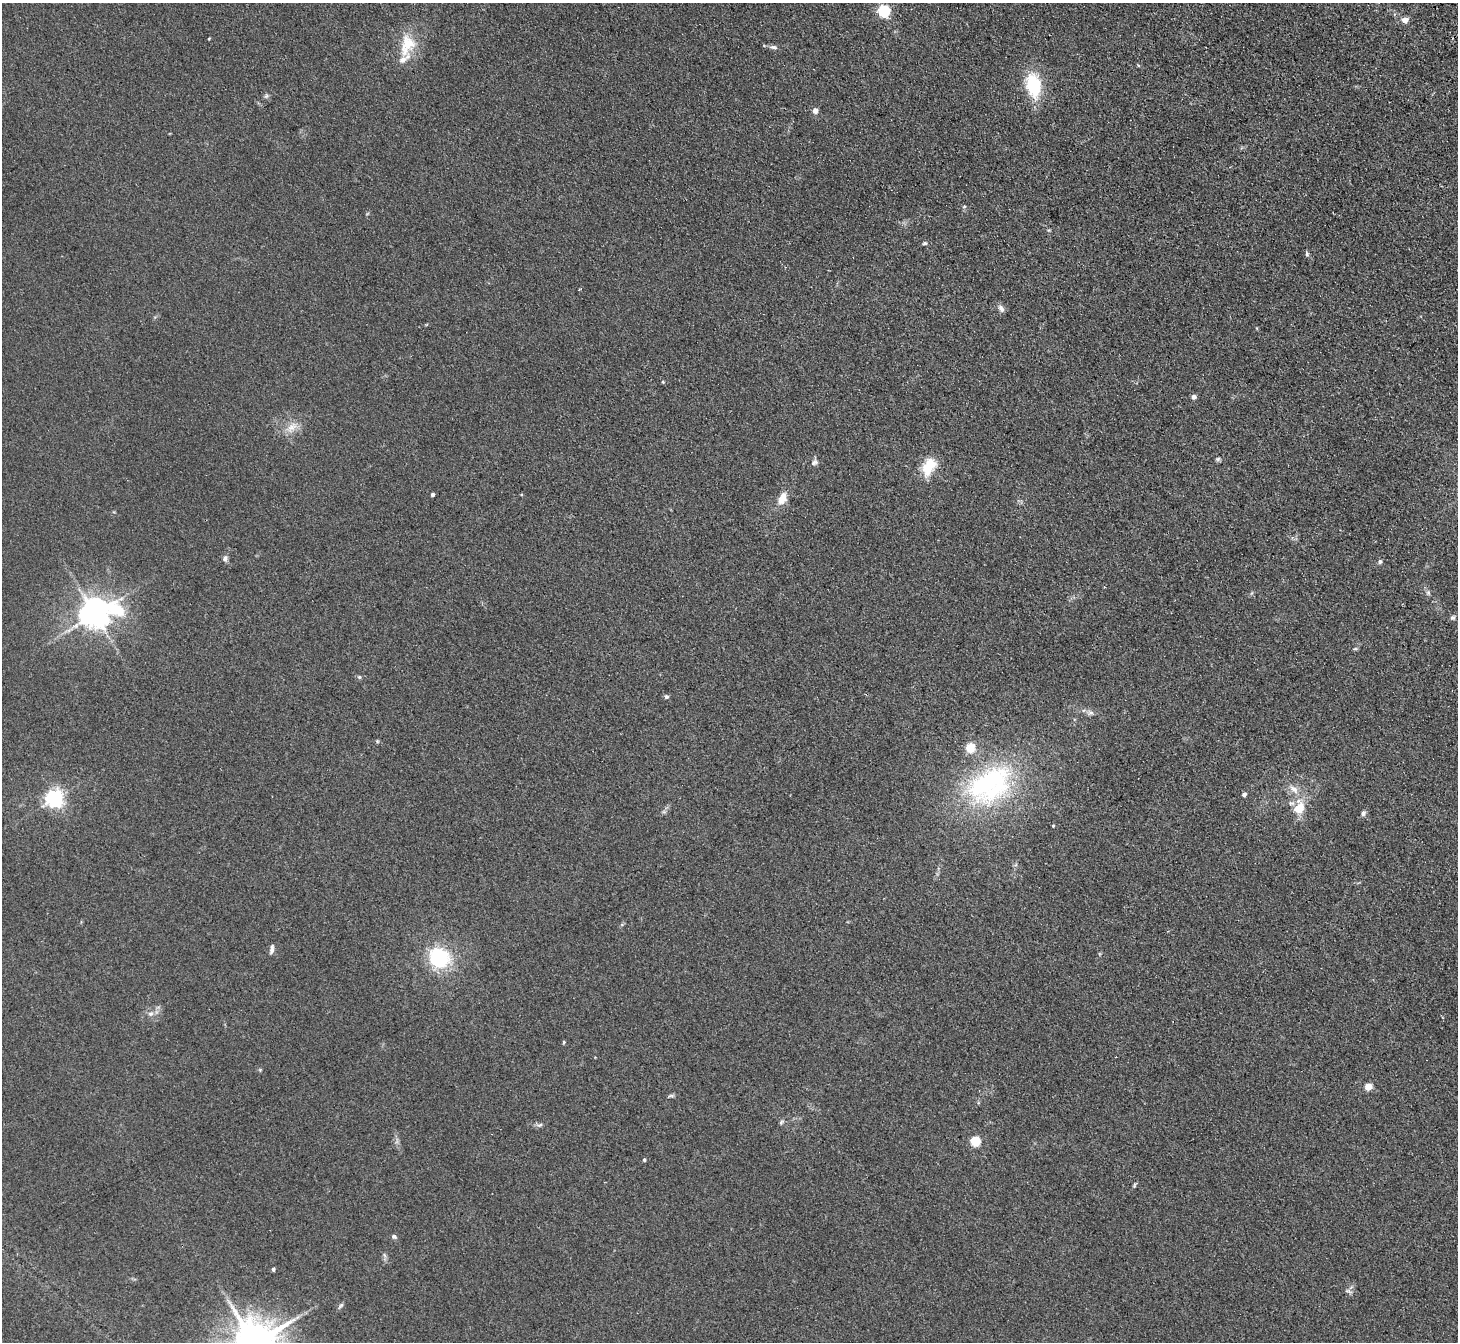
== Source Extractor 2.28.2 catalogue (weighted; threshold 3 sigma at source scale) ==
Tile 10 of 4 x 4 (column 2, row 3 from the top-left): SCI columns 1508-2963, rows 1534-2873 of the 5926 x 5882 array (HDU 1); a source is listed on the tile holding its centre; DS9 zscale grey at full resolution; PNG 1460 x 1344 px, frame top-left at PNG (2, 3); no overlay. Shown black and unused: <1% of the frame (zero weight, under 2 of 3 exposures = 3% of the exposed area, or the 3 px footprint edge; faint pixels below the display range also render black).
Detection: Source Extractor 2.28.2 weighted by HDU 2 'WHT'; one run over the whole footprint, this tile lists its part. Background 0.106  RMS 0.012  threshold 0.0521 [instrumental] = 3 sigma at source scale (4.5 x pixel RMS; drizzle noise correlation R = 1.50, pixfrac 1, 0.05/0.05 arcsec/px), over >= 5 px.
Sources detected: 55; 1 cosmic-ray / hot-pixel residue — not listed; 1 inside a brighter listed object's ellipse — not listed separately; the other 53 listed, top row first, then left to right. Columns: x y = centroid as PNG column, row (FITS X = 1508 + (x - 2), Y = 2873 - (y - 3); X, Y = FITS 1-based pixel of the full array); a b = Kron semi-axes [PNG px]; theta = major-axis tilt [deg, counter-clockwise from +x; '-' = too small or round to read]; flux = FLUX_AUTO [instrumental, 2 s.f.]
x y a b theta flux
884 11 6 5 - 140
1405 20 5 5 - 11
209 38 3 2 - 1.1
407 45 32 19 74 34
773 47 12 5 -8 3.6
1033 85 20 12 -81 68
266 96 7 5 22 2.1
815 111 6 6 - 6.2
925 243 6 4 14 1.8
1307 254 7 4 -77 1.9
580 289 5 2 - 1
1001 308 10 7 -61 4.5
663 382 4 3 - 1.1
1194 397 5 5 - 3.6
292 427 17 10 37 12
1218 459 6 5 - 2
815 462 9 8 - 3.7
929 466 17 11 62 37
432 494 3 3 - 2.7
782 499 15 8 68 14
225 558 8 6 81 3.5
1380 562 6 5 - 2
1428 593 6 4 47 1.9
94 613 12 9 2 1900
1453 618 6 6 - 2.4
1355 649 6 4 18 1.4
359 677 6 5 - 1.7
666 696 5 5 - 2.6
1090 713 9 6 17 3.6
377 741 5 4 - 1.4
970 748 5 5 - 59
989 784 61 39 31 190
1294 789 14 8 -40 9.2
1244 794 4 4 - 3.6
54 798 6 6 - 480
1299 808 15 11 73 26
1363 813 7 5 88 2.6
1053 826 3 3 - 1.2
272 949 12 5 80 4
439 958 22 19 -37 76
150 1014 8 6 -1 3.9
564 1042 4 4 - 1.2
1368 1087 5 4 - 27
671 1096 10 4 5 2.1
781 1122 6 5 - 1.9
540 1125 9 4 22 2.5
975 1141 5 5 - 66
644 1160 4 4 - 1.8
1134 1185 6 4 87 1.4
394 1236 7 5 -19 2.6
273 1269 4 4 - 2.3
1349 1291 7 4 -20 2.5
341 1305 9 4 49 2.2